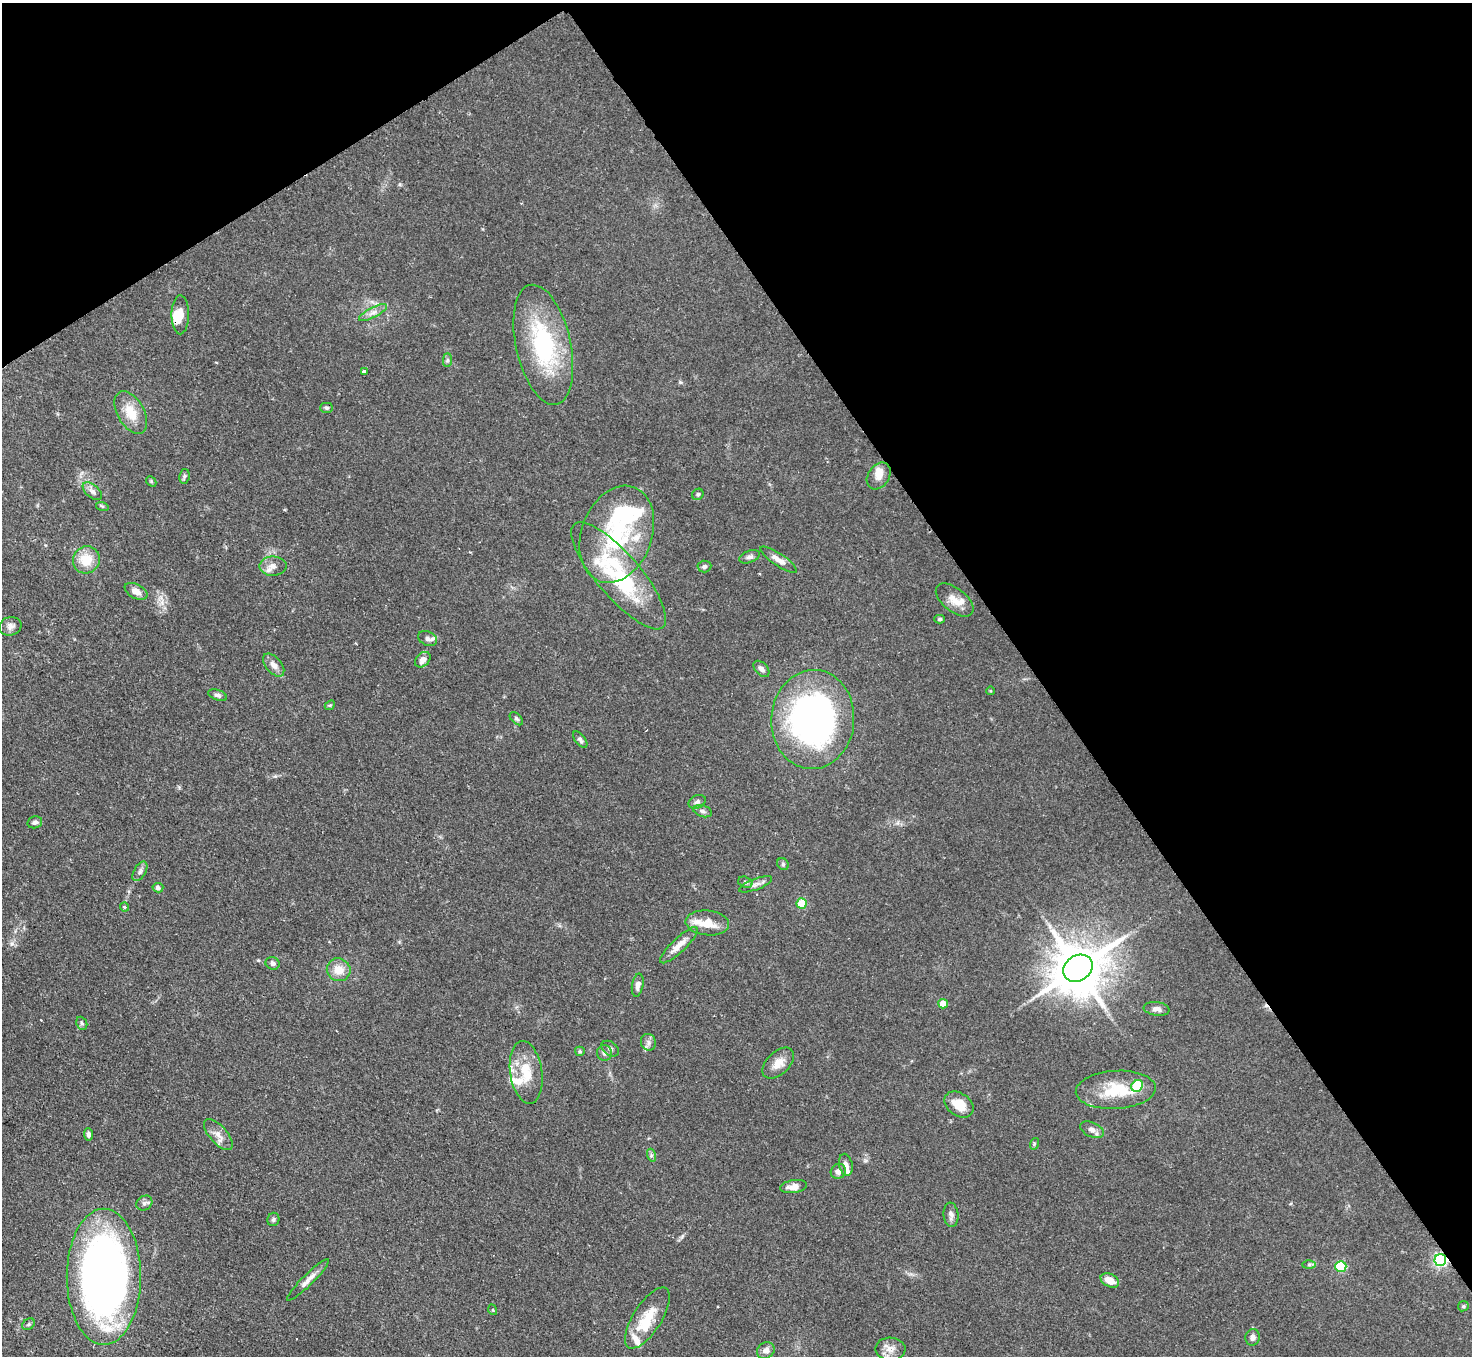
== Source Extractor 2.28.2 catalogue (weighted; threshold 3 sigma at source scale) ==
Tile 3 of 4 x 4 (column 3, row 1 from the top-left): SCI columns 2940-4409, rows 4361-5714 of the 5880 x 5872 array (HDU 1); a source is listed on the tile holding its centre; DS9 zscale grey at full resolution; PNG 1474 x 1358 px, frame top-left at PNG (2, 3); each listed source drawn as its Kron ellipse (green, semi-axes under 4 px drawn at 4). Shown black and unused: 35% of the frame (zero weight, under 2 of 3 exposures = <1% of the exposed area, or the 3 px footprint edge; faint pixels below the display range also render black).
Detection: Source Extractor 2.28.2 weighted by HDU 2 'WHT'; one run over the whole footprint, this tile lists its part. Background 0.0811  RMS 0.0058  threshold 0.0262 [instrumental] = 3 sigma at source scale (4.5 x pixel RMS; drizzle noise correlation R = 1.50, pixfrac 1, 0.05/0.05 arcsec/px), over >= 5 px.
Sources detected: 101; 2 inside a brighter object's white glare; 1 cosmic-ray / hot-pixel residue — neither listed nor drawn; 12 inside a brighter listed object's ellipse — not listed separately; the other 86 listed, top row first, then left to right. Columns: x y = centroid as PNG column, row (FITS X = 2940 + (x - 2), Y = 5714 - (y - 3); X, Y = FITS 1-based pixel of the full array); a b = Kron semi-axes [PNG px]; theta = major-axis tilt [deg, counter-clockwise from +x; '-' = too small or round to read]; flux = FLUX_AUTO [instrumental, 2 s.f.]
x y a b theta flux
373 312 15 5 28 3.2
180 315 19 8 90 6.4
543 345 61 27 -77 69
447 360 7 4 90 1.1
364 372 4 3 - 12
327 408 6 5 - 1.1
131 412 23 13 -60 12
184 476 7 5 81 1.3
879 476 14 10 56 5
151 481 6 4 -47 0.71
92 491 11 6 -41 2.5
698 494 6 5 - 0.96
102 506 6 4 -18 0.77
617 534 50 35 70 64
750 557 11 6 20 2
86 560 14 13 - 13
779 560 22 6 -34 4.8
273 566 13 9 1 4.3
704 566 7 6 - 1.7
619 576 68 22 -49 70
136 591 12 7 -27 4.6
955 600 22 11 -38 7.4
939 619 5 4 - 1.1
10 626 11 9 15 2.7
427 638 10 7 -24 2.8
423 660 9 6 45 3.4
274 665 14 7 -50 4
761 669 9 6 -45 2.1
991 691 4 3 - 0.49
218 695 10 5 -19 1.8
330 705 5 4 - 0.73
516 719 8 5 -44 1.2
813 719 49 41 85 210
580 740 9 5 -51 1.4
697 802 9 6 26 1.7
703 811 9 5 -17 1.8
35 822 7 6 - 1.8
783 864 6 5 - 1.1
140 871 11 6 59 2
745 882 7 5 -17 1.4
755 884 17 5 20 2.9
158 888 5 4 - 1.9
802 903 5 5 - 20
124 907 4 3 - 0.86
707 923 22 12 -6 11
679 945 25 7 44 6.3
273 963 7 6 - 1.9
1078 968 15 12 35 3200
339 970 12 11 - 8.5
638 985 12 5 80 2.8
943 1004 5 4 - 8.1
1157 1009 13 6 -8 2.8
82 1023 7 5 -67 1.2
648 1042 8 7 - 2.3
610 1049 10 6 -36 1.9
580 1051 5 4 - 0.74
604 1053 8 7 - 2.1
778 1063 19 11 44 7
526 1072 32 16 -82 16
1137 1086 6 5 - 31
1116 1090 40 19 3 25
959 1104 16 11 -35 11
1092 1130 12 7 -24 3.1
88 1134 6 4 -82 1.8
218 1135 19 8 -48 5.5
1034 1144 6 3 73 0.8
651 1155 7 4 -73 1.1
846 1165 11 6 -78 3.4
838 1171 8 7 - 3.3
793 1187 13 6 9 4.7
144 1203 8 7 - 1.8
951 1215 12 7 -84 2.7
273 1219 7 6 - 1.3
1440 1260 6 6 - 120
1309 1265 6 4 1 1.1
1341 1266 5 5 - 39
104 1277 68 37 90 380
308 1280 29 5 45 4.6
1110 1280 10 6 -27 7.1
1463 1306 5 5 - 0.85
493 1310 5 3 - 0.54
647 1318 35 14 57 16
29 1324 7 5 36 1.1
1253 1337 8 7 - 2.4
890 1349 15 11 -1 5.3
766 1350 9 8 - 3.5
Overlapping masked pixels (flux is a lower limit): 1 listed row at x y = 1440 1260
Unlisted compact peaks at least as high as the median listed source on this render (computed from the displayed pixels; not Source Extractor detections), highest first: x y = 12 944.